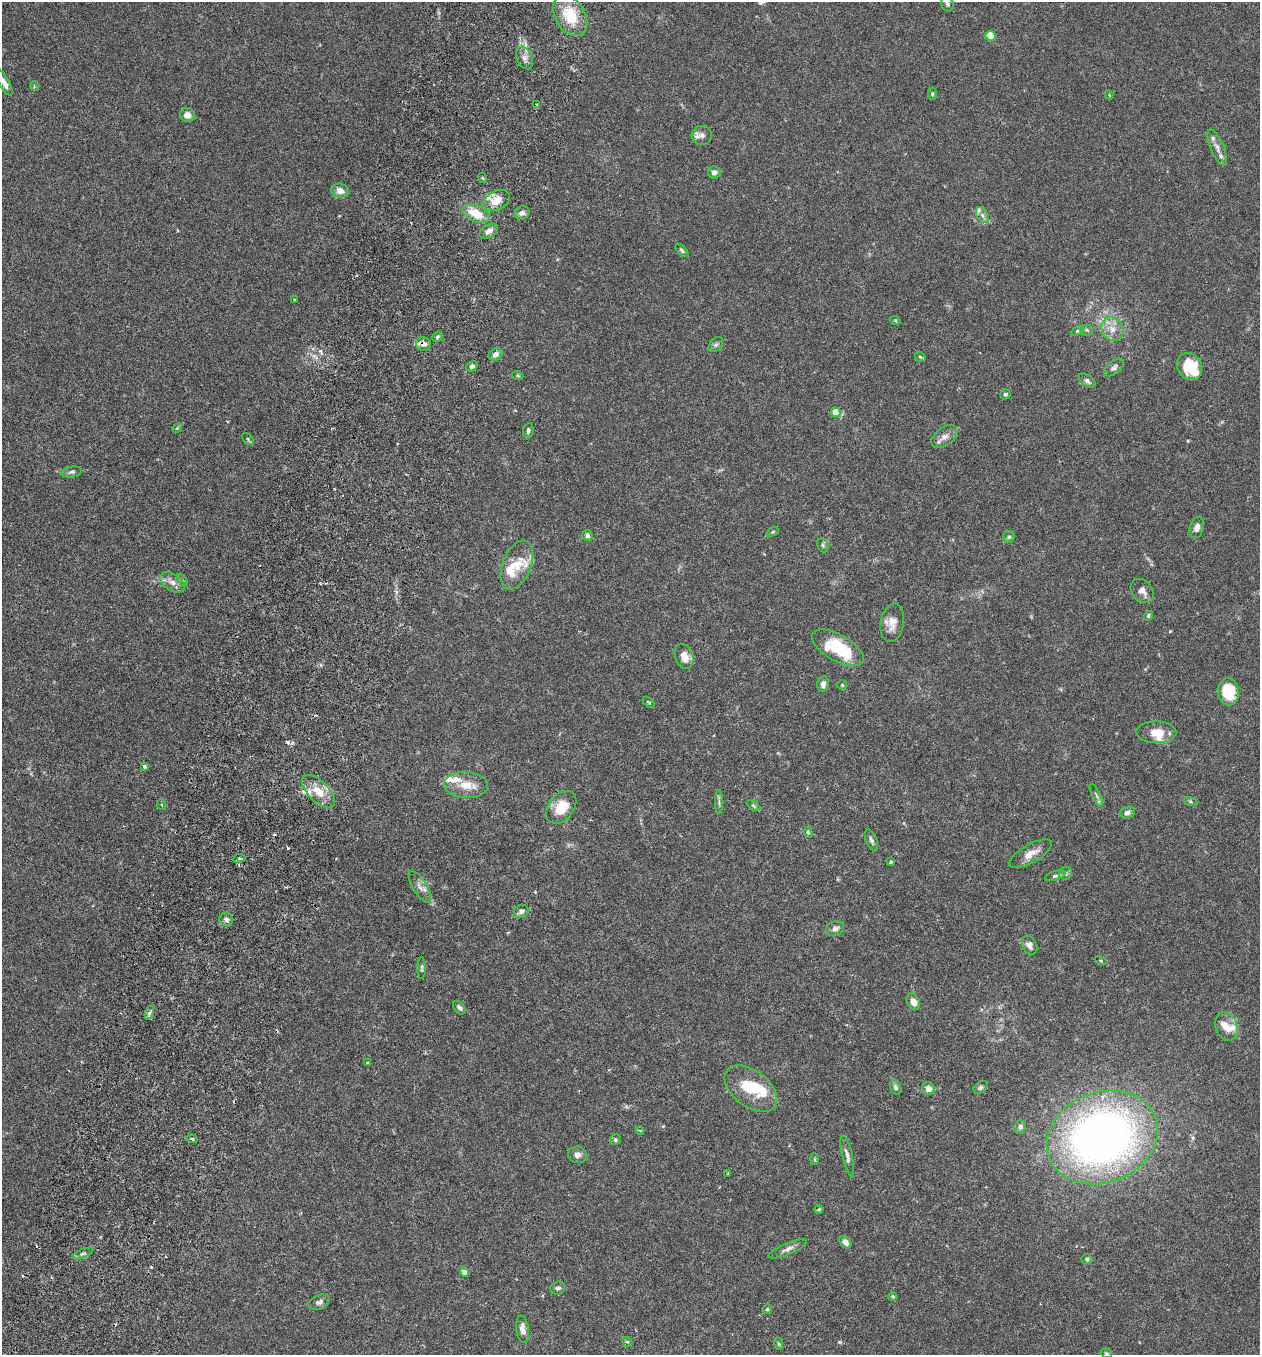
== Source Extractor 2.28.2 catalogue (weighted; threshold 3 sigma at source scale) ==
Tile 7 of 4 x 4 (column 3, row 2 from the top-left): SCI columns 2709-3966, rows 2737-4089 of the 5546 x 5470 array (HDU 1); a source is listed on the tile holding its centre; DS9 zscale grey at full resolution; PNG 1262 x 1357 px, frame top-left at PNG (2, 2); each listed source drawn as its Kron ellipse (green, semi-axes under 4 px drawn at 4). Shown black and unused: <1% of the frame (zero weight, under 3 of 6 exposures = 3% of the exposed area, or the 3 px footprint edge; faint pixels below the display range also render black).
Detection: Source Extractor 2.28.2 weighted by HDU 2 'WHT'; one run over the whole footprint, this tile lists its part. Background 0.0169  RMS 0.002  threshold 0.00799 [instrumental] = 3 sigma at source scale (4.09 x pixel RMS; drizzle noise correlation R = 1.36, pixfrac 0.8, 0.05/0.05 arcsec/px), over >= 5 px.
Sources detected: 134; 1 inside a brighter object's white glare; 3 cosmic-ray / hot-pixel residue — neither listed nor drawn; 13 inside a brighter listed object's ellipse — not listed separately; the other 117 listed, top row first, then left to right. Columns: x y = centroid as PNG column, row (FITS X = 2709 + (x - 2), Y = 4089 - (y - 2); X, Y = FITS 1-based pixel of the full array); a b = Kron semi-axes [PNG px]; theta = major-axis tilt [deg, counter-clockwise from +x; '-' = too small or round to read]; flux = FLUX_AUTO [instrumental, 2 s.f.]
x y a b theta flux
947 4 8 6 -70 0.45
570 15 22 15 -59 5.9
991 36 5 5 - 7.3
524 58 12 7 -68 0.94
4 82 15 5 -62 1.3
34 86 5 3 - 0.17
932 94 6 4 -89 0.24
1109 95 4 3 - 0.16
537 104 3 3 - 0.23
187 115 7 7 - 1.3
702 135 10 9 - 0.94
1217 147 19 7 -67 1.2
714 172 6 6 - 0.78
483 178 5 3 - 0.18
340 191 9 7 -13 1.4
496 200 14 9 29 2.5
522 213 7 6 - 0.77
476 214 14 8 -25 3.9
982 215 8 5 -60 0.62
489 231 10 6 30 1
682 250 8 4 -45 0.37
294 300 4 2 - 0.13
895 320 5 3 - 0.16
1112 329 12 10 -57 1.9
1087 330 6 5 - 0.28
1077 331 7 4 32 0.27
437 337 5 5 - 0.38
424 344 7 6 - 1
716 345 8 6 48 0.39
495 354 7 5 33 0.9
920 357 6 4 -41 0.26
472 366 6 4 29 0.4
1190 367 14 12 -59 4.4
1114 368 11 6 38 0.59
518 376 5 3 - 0.19
1087 381 9 5 -39 0.5
1005 394 5 5 - 0.34
836 412 5 4 - 2.8
177 428 5 4 - 0.2
528 431 8 5 80 0.4
944 437 15 9 38 1.3
248 439 7 4 -46 0.27
71 472 10 5 10 0.47
1197 528 11 7 73 0.95
773 532 6 4 20 0.22
587 535 5 5 - 0.59
1009 537 6 5 - 0.34
823 545 7 5 -69 0.35
517 565 26 14 68 3.5
182 580 7 4 -44 0.27
172 582 14 8 -31 1.3
1142 591 13 10 -49 1.2
1148 616 5 4 - 0.29
892 623 19 11 80 1.9
838 648 29 13 -30 9.5
684 656 13 9 -72 1.8
823 684 8 5 78 0.75
842 685 4 4 - 0.24
1228 692 13 10 -83 6.1
649 702 7 3 -39 0.25
1156 732 20 11 -1 2.6
144 766 4 3 - 0.43
466 785 22 13 -4 3
319 791 21 10 -45 3.1
1096 795 12 3 -65 0.36
719 802 12 2 90 0.41
1191 802 7 3 -19 0.25
162 805 5 3 - 0.2
754 806 7 4 -32 0.29
561 807 18 12 52 4
1127 812 8 5 17 0.61
808 832 5 3 - 0.28
871 840 11 5 -66 0.56
1031 854 24 9 30 1.9
239 858 6 3 8 0.27
891 862 4 3 - 0.36
1065 873 6 6 - 0.45
1055 876 10 4 17 0.36
420 887 18 7 -58 1.2
521 911 7 6 - 0.77
226 919 7 6 - 0.65
835 929 9 7 21 0.69
1030 945 10 7 -63 0.85
1100 960 6 3 -18 0.19
422 968 11 4 89 0.36
913 1002 9 6 -61 1.5
459 1008 8 5 -52 0.49
149 1013 7 4 71 0.4
1226 1026 14 11 -69 1.9
367 1063 4 3 - 0.19
896 1087 7 5 -67 0.49
980 1087 8 5 40 0.39
928 1088 6 6 - 1.2
751 1089 30 18 -37 6.4
1020 1127 6 5 - 0.58
640 1130 4 3 - 0.17
1102 1137 57 45 21 110
192 1139 5 4 - 0.31
615 1140 6 5 - 0.33
578 1155 9 8 - 0.91
847 1156 21 5 -77 0.85
815 1159 6 4 -88 0.19
728 1174 3 2 - 0.18
819 1209 4 4 - 0.21
845 1242 7 5 -49 1.1
788 1249 20 5 23 0.97
83 1254 11 4 23 0.46
1087 1259 6 4 -17 0.34
464 1272 4 4 - 1.6
558 1288 8 6 14 0.55
893 1296 4 4 - 0.27
319 1302 11 7 20 0.6
767 1309 5 4 - 0.24
523 1329 14 6 -82 1.3
627 1342 5 4 - 0.25
779 1344 6 4 -75 0.25
1106 1353 6 4 -17 0.24
Overlapping masked pixels (flux is a lower limit): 1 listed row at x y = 424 344
Isophote crosses this tile's border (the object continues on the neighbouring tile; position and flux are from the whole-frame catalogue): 1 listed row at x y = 4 82